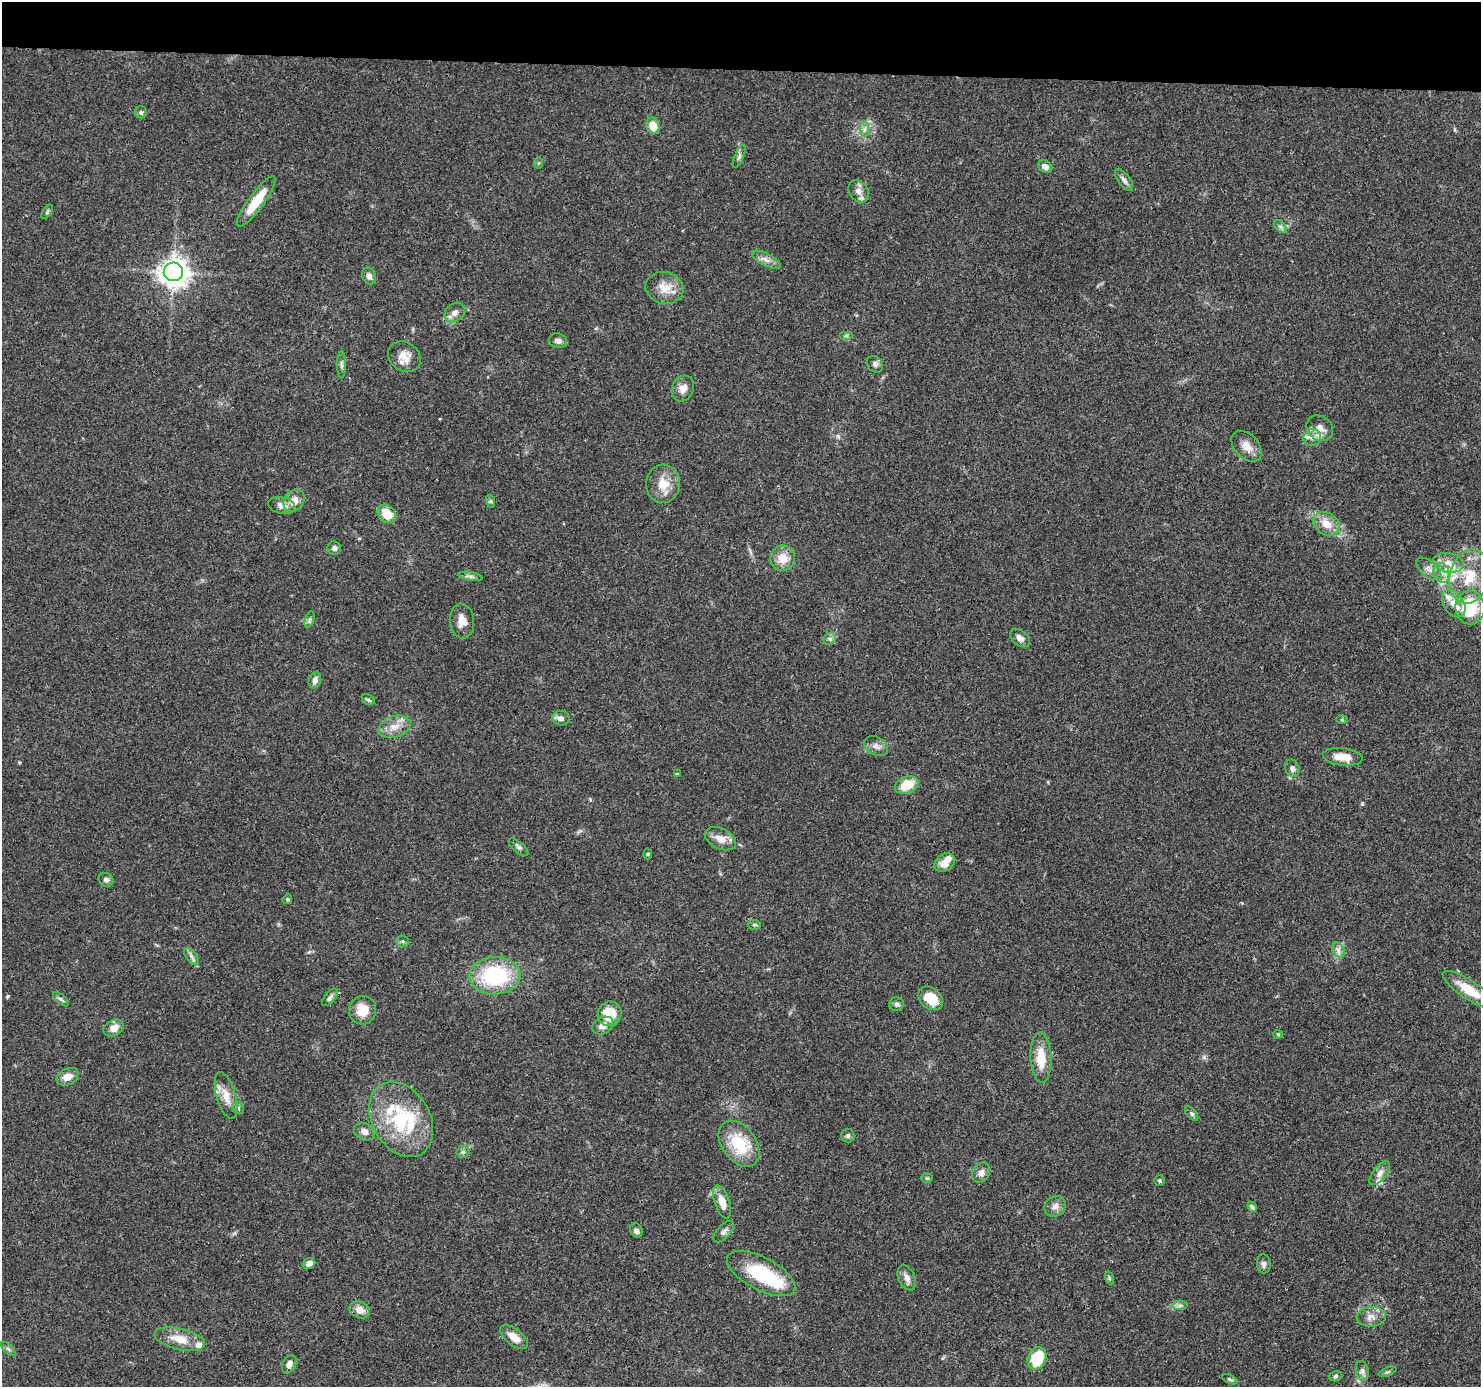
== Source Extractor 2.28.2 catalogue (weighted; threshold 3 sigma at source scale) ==
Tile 2 of 3 x 3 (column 2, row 1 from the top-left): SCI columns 1482-2960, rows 2974-4358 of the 4440 x 4461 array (HDU 1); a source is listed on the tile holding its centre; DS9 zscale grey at full resolution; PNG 1483 x 1389 px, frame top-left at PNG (2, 2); each listed source drawn as its Kron ellipse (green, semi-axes under 4 px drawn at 4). Shown black and unused: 5% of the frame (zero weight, under 3 of 4 exposures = <1% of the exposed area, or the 3 px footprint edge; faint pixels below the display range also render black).
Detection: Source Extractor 2.28.2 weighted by HDU 2 'WHT'; one run over the whole footprint, this tile lists its part. Background 0.0572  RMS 0.0051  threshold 0.023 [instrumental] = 3 sigma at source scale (4.5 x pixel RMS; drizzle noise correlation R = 1.50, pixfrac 1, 0.05/0.05 arcsec/px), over >= 5 px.
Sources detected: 124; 1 inside a brighter object's white glare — neither listed nor drawn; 12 inside a brighter listed object's ellipse — not listed separately; the other 111 listed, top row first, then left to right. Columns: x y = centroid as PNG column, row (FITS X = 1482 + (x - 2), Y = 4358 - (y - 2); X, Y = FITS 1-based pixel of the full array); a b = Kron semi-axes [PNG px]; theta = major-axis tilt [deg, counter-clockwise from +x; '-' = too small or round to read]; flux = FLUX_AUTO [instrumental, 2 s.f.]
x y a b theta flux
141 112 6 6 - 1.1
653 126 8 6 -74 7.6
864 129 7 4 90 1.5
739 157 12 4 66 1.4
539 163 5 4 - 0.57
1045 166 7 6 - 2.8
1124 180 13 6 -54 2.1
859 191 12 9 -52 3.6
256 201 30 8 54 15
47 212 8 4 55 0.8
1280 227 8 4 -45 1.3
766 260 16 6 -27 3
173 272 9 9 - 580
369 276 9 6 -65 2.4
664 288 19 16 -15 8.5
455 313 11 8 42 2.7
846 335 7 4 0 0.81
558 341 9 7 -10 1.9
405 357 17 14 -34 5.9
875 364 9 7 -45 1.9
341 365 13 4 -90 1.5
683 388 13 10 63 4.1
1320 428 14 12 -42 4.5
1312 438 9 8 - 2.7
1246 446 18 12 -47 5.4
663 484 19 17 86 9.4
294 501 12 9 51 5.4
490 501 6 4 -71 0.79
282 505 13 8 -10 3.6
387 514 10 8 -48 10
1326 524 14 11 -35 6.9
334 548 7 6 - 1.6
783 558 13 12 - 7.5
1448 563 15 9 -10 5.7
1429 569 15 8 -40 3.3
1441 573 10 7 -75 3.3
471 576 12 4 -10 1.5
1469 576 27 20 76 19
1454 604 15 10 -55 5.7
1470 608 17 15 -82 27
310 619 8 3 71 0.94
462 621 17 12 -84 5.4
1020 638 11 7 -36 2.7
830 639 6 5 - 1.3
315 680 8 6 72 2.2
368 700 7 5 -29 0.94
561 718 9 7 -6 2.5
1342 720 6 4 -1 0.67
395 727 16 10 17 5.8
876 746 13 8 -27 2.8
1343 757 20 8 -6 7.6
1292 768 9 7 -66 2
677 774 4 3 - 0.47
907 785 12 8 21 11
720 839 16 10 -26 5.5
519 847 12 5 -41 1.4
648 854 5 3 - 0.54
945 862 11 8 34 5.6
106 880 7 6 - 1.6
287 899 5 4 - 0.71
754 925 7 5 -6 0.96
403 941 6 5 - 1
1338 950 8 5 -60 1.9
191 956 10 5 -54 1.7
495 976 25 19 3 45
1469 990 31 9 -33 11
330 997 10 5 50 1.6
931 998 14 10 -39 10
61 999 10 4 -39 1.1
897 1004 7 7 - 1.5
363 1010 14 13 - 8.3
609 1014 12 11 - 13
603 1026 11 8 26 3.6
114 1028 11 8 27 4.5
1278 1034 5 4 - 0.55
1041 1058 25 10 -87 12
68 1077 12 8 27 4.3
226 1096 24 9 -74 6.9
238 1108 6 5 - 0.97
1192 1113 8 4 -48 0.98
401 1119 40 29 -60 42
364 1132 11 8 -28 3.2
848 1136 7 7 - 1.2
739 1144 26 17 -54 22
463 1152 6 6 - 1.2
981 1173 10 8 56 2.9
1380 1173 14 7 51 2.9
927 1178 6 5 - 0.8
1159 1181 5 5 - 0.82
722 1202 17 7 -72 6.1
1055 1206 11 9 39 3.1
1252 1207 5 4 - 1.2
636 1230 7 6 - 2
724 1232 13 6 47 2
309 1263 6 5 - 2.6
1264 1264 9 6 -83 1.7
761 1274 37 16 -27 34
907 1278 13 8 -66 3
1109 1278 7 4 -72 0.72
1180 1305 7 4 1 1.3
360 1310 10 8 -24 4.5
1371 1317 14 9 4 4.1
514 1337 16 8 -39 5.9
180 1339 26 10 -13 8.6
8 1349 9 3 -45 0.91
1037 1358 11 9 65 22
289 1364 10 6 60 3.1
1362 1371 9 6 -80 1.9
1388 1372 9 3 21 0.83
1336 1376 7 5 18 1
1230 1379 8 4 -25 0.86